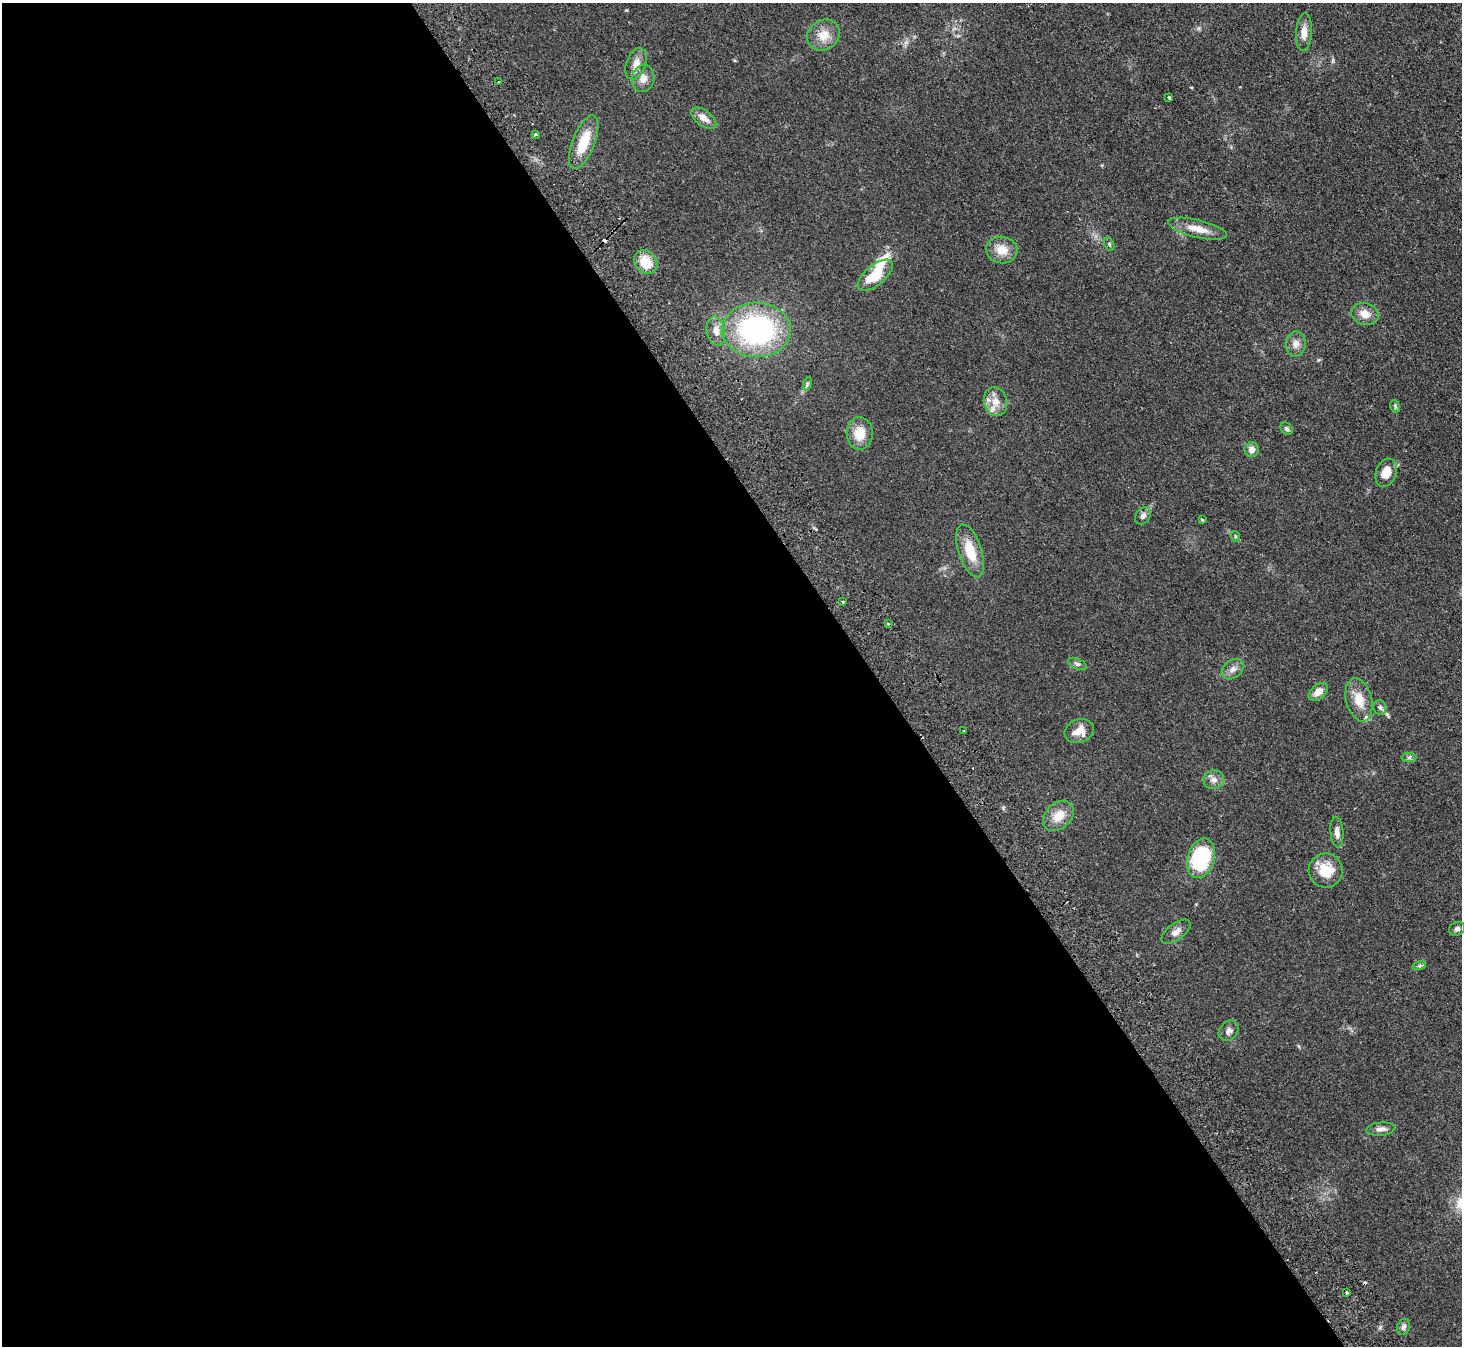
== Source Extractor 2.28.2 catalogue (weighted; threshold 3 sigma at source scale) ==
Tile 9 of 4 x 4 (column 1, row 3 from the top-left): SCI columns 51-1510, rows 1675-3018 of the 5940 x 5898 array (HDU 1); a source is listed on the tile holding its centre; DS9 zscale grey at full resolution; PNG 1464 x 1348 px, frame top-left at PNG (2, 3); each listed source drawn as its Kron ellipse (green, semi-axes under 4 px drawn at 4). Shown black and unused: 60% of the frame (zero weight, under 2 of 3 exposures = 3% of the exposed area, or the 3 px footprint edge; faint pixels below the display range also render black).
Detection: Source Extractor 2.28.2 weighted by HDU 2 'WHT'; one run over the whole footprint, this tile lists its part. Background 0.0991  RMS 0.0091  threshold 0.041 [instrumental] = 3 sigma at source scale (4.5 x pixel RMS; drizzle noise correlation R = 1.50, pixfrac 1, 0.05/0.05 arcsec/px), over >= 5 px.
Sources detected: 56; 1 inside a brighter object's white glare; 2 cosmic-ray / hot-pixel residue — neither listed nor drawn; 2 inside a brighter listed object's ellipse — not listed separately; the other 51 listed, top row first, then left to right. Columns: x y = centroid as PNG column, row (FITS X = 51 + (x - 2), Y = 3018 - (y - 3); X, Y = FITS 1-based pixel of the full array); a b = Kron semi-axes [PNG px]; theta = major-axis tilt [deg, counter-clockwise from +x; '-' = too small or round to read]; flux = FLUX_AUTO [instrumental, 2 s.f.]
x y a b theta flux
1304 32 19 8 87 7.8
823 35 17 14 35 13
636 64 16 10 70 8.7
643 78 14 11 78 7.8
499 82 3 3 - 3.1
1169 98 4 3 - 5.7
704 118 14 7 -36 7.7
535 134 3 3 - 1.7
584 142 28 11 69 24
1198 229 30 9 -13 12
1109 244 7 4 -62 1.4
1002 250 15 13 -7 12
646 262 13 10 -51 19
875 275 21 10 39 26
1365 314 14 11 -16 8.9
757 330 34 27 -1 150
716 331 15 9 -78 7.5
1296 344 12 10 83 5.7
807 384 7 4 72 1.6
996 401 14 11 -74 9
1395 406 6 4 -68 1.4
1287 428 7 5 -44 1.7
860 433 16 13 89 16
1252 450 7 7 - 5.4
1386 473 14 10 71 11
1143 516 9 7 52 2.9
1202 520 3 3 - 2.3
1235 536 5 3 - 0.84
970 551 27 11 -72 21
843 602 3 3 - 1.9
888 624 3 3 - 1.5
1077 664 10 5 -24 2.2
1233 669 12 9 39 5.1
1318 692 11 7 40 6.8
1359 700 22 13 -76 15
1380 707 7 6 - 2.3
964 731 3 2 - 0.87
1079 731 15 11 22 10
1409 758 7 5 1 1.9
1214 780 10 9 - 4.8
1058 816 17 12 43 13
1337 832 15 6 -86 5.6
1201 858 20 13 73 72
1326 871 17 17 - 21
1457 929 8 6 23 2.6
1176 932 17 8 37 5.4
1419 966 7 4 18 1.6
1229 1031 11 9 48 3.8
1381 1129 14 6 5 4.3
1347 1292 3 3 - 2.3
1404 1327 8 6 67 2.6
Overlapping masked pixels (flux is a lower limit): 1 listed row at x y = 757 330